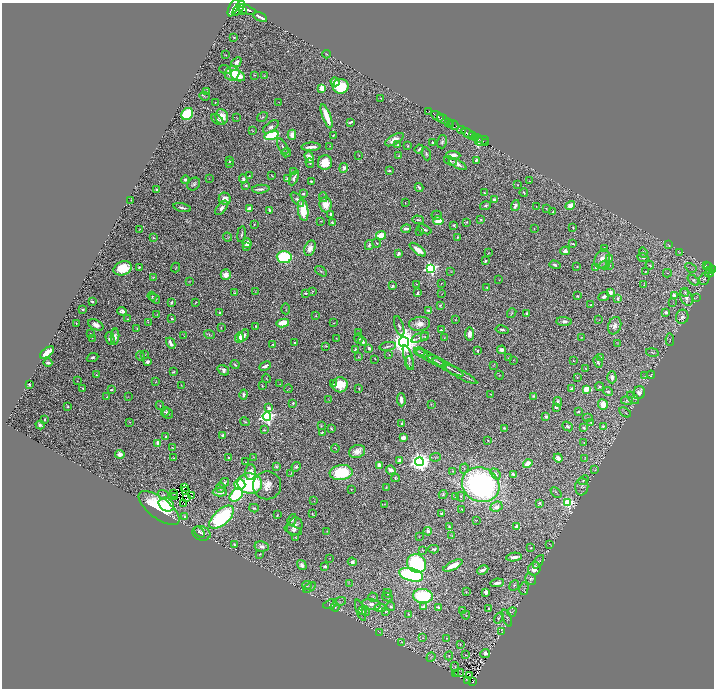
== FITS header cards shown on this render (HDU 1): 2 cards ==
NAXIS1  =                 1424
NAXIS2  =                 1372

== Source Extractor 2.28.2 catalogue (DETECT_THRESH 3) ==
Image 1424 x 1372 px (HDU 1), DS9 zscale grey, zoomed out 1/2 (1 PNG px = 2 x 2 image px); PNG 716 x 690 px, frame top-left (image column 1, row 1371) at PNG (2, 3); each listed source drawn as its Kron ellipse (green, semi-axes under 4 px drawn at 4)
Background 1.02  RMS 0.038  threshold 0.114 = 3 sigma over >= 5 px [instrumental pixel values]
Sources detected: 590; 40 cannot appear on this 1/2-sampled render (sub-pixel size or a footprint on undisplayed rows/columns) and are neither listed nor drawn; of the other 550, the 500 brightest by FLUX_AUTO listed and drawn (50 fainter detections omitted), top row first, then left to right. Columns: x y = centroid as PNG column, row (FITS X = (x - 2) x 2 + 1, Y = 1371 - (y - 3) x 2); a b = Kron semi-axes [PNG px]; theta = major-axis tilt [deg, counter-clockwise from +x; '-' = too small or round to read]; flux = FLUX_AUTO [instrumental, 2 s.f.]
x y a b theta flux
233 8 9 4 65 2900
239 8 8 4 56 4000
247 10 9 3 -21 3700
242 11 2 2 - 400
260 17 7 2 -28 39
234 38 2 2 - 7.5
327 54 4 3 - 5.2
226 55 2 2 - 3.2
236 62 5 4 - 29
225 70 6 3 -20 9.7
232 73 7 7 - 290
254 75 3 3 - 7.3
238 76 7 5 -25 120
264 76 4 3 - 5.6
335 82 5 3 - 69
341 86 8 7 - 320
322 88 3 3 - 220
206 92 2 2 - 8.6
204 96 5 2 - 6.2
381 98 2 2 - 3.5
215 102 2 2 - 3.2
279 102 3 2 - 2.8
429 111 2 1 - 45
187 114 6 5 - 470
326 116 13 3 -69 180
437 116 7 2 -31 1200
222 117 8 6 -80 140
237 117 3 2 - 3.3
262 117 6 4 32 10
443 119 7 2 -29 1600
217 120 7 3 -40 14
351 122 4 2 - 17
448 123 2 2 - 190
450 124 2 2 - 270
454 125 5 2 - 810
271 127 9 5 35 27
462 130 4 3 - 440
252 131 4 2 - 5.1
467 133 7 3 -36 2600
272 135 7 4 16 500
292 135 5 3 - 69
333 135 4 2 - 7.1
473 136 3 2 - 560
476 138 3 2 - 570
478 139 2 1 - 310
394 140 10 4 31 62
482 141 7 4 18 140
432 142 2 2 - 11
442 142 7 5 72 17
485 143 2 1 - 150
398 145 4 3 - 8.4
283 146 9 3 -61 18
330 146 2 2 - 2.8
408 146 3 2 - 5.2
311 147 9 2 3 41
419 149 4 2 - 10
286 153 5 4 - 13
426 154 7 3 -70 13
359 155 2 1 - 2.6
453 155 7 3 -3 54
399 156 2 2 - 4.7
309 157 6 4 -70 61
476 160 3 2 - 13
230 161 3 2 - 8.6
450 161 7 4 -21 13
325 162 7 7 - 140
229 163 2 1 - 4.2
310 163 5 4 - 11
458 164 10 4 -29 42
344 168 5 4 - 18
389 171 3 2 - 9.8
293 172 3 2 - 5.1
271 175 2 1 - 2.7
249 176 2 2 - 5.4
209 178 4 2 - 3.8
294 178 8 3 66 24
243 179 4 4 - 17
288 179 3 3 - 44
185 180 4 3 - 15
311 181 3 2 - 9.4
529 181 2 2 - 3.3
194 184 7 6 - 21
246 185 4 3 - 8.3
517 185 2 2 - 4.1
419 187 4 3 - 20
261 189 9 3 5 25
157 190 3 2 - 18
524 192 4 2 - 8.4
485 193 3 2 - 6
303 194 4 4 - 11
323 197 5 3 - 11
225 199 6 6 - 61
131 200 2 2 - 3.6
297 200 9 4 -48 25
494 200 3 2 - 43
405 203 2 1 - 3.2
326 205 8 6 -86 120
515 205 6 4 71 28
485 206 6 4 18 14
570 206 5 3 - 78
536 207 2 2 - 2.8
182 208 9 2 -13 20
221 208 8 4 53 38
249 208 4 2 - 38
546 208 3 2 - 3.3
269 210 4 2 - 15
303 210 11 5 -82 250
553 212 3 2 - 9.2
331 214 3 2 - 14
437 215 5 4 - 13
480 219 4 3 - 7.3
418 220 6 3 -3 14
321 221 4 3 - 4.5
438 221 5 4 - 150
467 222 3 2 - 5.4
332 223 4 3 - 8.8
254 224 2 2 - 3.8
454 225 3 2 - 7
534 228 2 2 - 2.8
573 228 2 2 - 6.5
139 229 2 2 - 2.6
406 229 5 3 - 26
424 229 7 3 -22 20
419 231 4 2 - 5.5
241 234 8 2 81 11
381 235 5 3 - 130
227 237 5 3 - 8.6
457 237 3 2 - 7.8
153 238 3 3 - 6
247 243 5 4 - 55
377 243 4 2 - 6.2
573 244 3 2 - 8.3
369 245 5 3 - 15
669 245 3 2 - 5.5
246 247 3 3 - 8
310 248 8 5 67 60
605 248 3 3 - 17
418 250 10 4 -37 85
565 251 4 4 - 36
488 253 3 2 - 3.9
643 253 5 3 - 11
679 253 4 2 - 4.2
398 254 3 2 - 25
284 257 7 6 - 690
643 257 5 3 - 20
602 259 10 7 66 68
610 259 4 3 - 7.3
485 261 3 2 - 10
555 265 5 3 - 15
605 265 5 3 - 8.5
650 265 4 3 - 11
706 265 4 2 - 160
609 266 4 3 - 5
139 267 3 3 - 7.9
577 267 3 2 - 5.6
708 267 3 2 - 190
123 268 9 6 19 190
176 268 5 2 - 4.6
431 268 4 4 - 1700
596 268 3 2 - 8.1
691 268 6 1 -32 4.2
712 269 3 3 - 530
321 271 7 3 -37 9.8
451 271 2 2 - 3.5
709 271 3 2 - 330
646 272 3 3 - 5
667 273 4 2 - 3.7
709 273 4 3 - 430
226 275 5 5 - 52
153 277 4 3 - 5.9
704 279 6 5 - 15
499 280 2 2 - 3.6
693 280 6 4 -40 17
190 281 2 2 - 3
441 283 2 2 - 2.7
417 284 2 1 - 5
644 285 3 2 - 2.7
392 286 3 2 - 18
487 287 3 2 - 4.1
312 291 4 3 - 6
255 292 3 2 - 2.8
685 292 5 4 - 9.9
235 293 3 2 - 7.6
306 293 4 2 - 9.3
417 293 3 2 - 13
610 293 4 3 - 39
442 294 3 2 - 2.7
674 295 2 2 - 72
152 296 4 3 - 8.6
577 296 3 2 - 5.7
604 297 6 3 24 35
686 297 9 6 -64 38
696 297 3 2 - 3
155 299 6 3 -35 8.8
618 299 3 3 - 19
92 301 3 2 - 12
171 302 4 3 - 13
196 302 4 2 - 5.1
673 303 3 2 - 2.6
440 305 4 2 - 7.4
591 305 4 3 - 6.4
83 309 3 3 - 11
286 309 5 2 - 4.9
428 310 3 3 - 11
122 311 5 3 - 27
220 312 3 3 - 12
666 312 4 3 - 13
512 313 5 2 - 6.2
527 313 3 2 - 19
157 314 3 1 - 2.6
316 316 3 2 - 3.1
682 317 7 6 - 26
127 319 2 2 - 6.5
172 319 3 2 - 9.5
455 320 2 2 - 3.4
599 320 3 2 - 3.2
564 321 8 4 -4 27
148 322 3 2 - 4
283 323 6 3 9 120
334 323 3 2 - 6.9
76 324 3 2 - 4.5
419 324 11 7 6 58
96 325 8 5 -26 46
256 326 3 3 - 7.6
399 326 10 3 -73 18
615 326 9 6 70 39
221 328 2 2 - 3
137 329 3 2 - 5.1
441 330 2 2 - 9.2
502 330 7 3 -11 21
359 332 2 2 - 5.6
90 333 3 2 - 5.6
470 334 7 4 89 40
209 335 5 4 - 12
184 336 3 2 - 2.8
243 336 7 4 50 26
115 337 8 4 86 23
239 337 5 4 - 67
420 337 9 3 21 17
425 337 3 3 - 4.3
581 337 3 2 - 3.5
92 338 3 2 - 2.9
110 338 6 4 -76 38
336 338 3 2 - 2.9
359 338 5 3 - 12
444 338 2 2 - 3.3
670 340 6 2 -85 4.7
362 342 4 3 - 22
404 342 5 5 - 12000
171 343 6 3 -62 44
295 343 2 2 - 12
618 343 3 2 - 3.7
273 344 3 2 - 7.5
326 346 4 3 - 9
388 346 8 3 9 12
369 348 2 2 - 32
355 349 2 2 - 7.3
502 350 4 4 - 26
478 351 2 2 - 7.7
47 352 8 3 37 130
419 352 5 3 - 10
652 352 6 3 -11 9.6
422 353 6 2 -28 9.9
145 355 3 2 - 3.8
389 355 2 2 - 3.2
140 356 5 3 - 12
92 357 6 4 22 18
358 357 3 3 - 6
408 358 13 3 -72 28
430 358 18 2 -28 29
509 358 3 3 - 5.3
601 358 3 3 - 14
375 359 2 1 - 2.6
513 360 2 2 - 2.8
437 361 10 2 -31 14
574 361 2 2 - 3.2
147 362 3 3 - 28
598 362 6 3 -67 13
48 363 4 2 - 14
409 363 6 3 -88 11
235 365 4 2 - 9.2
493 365 3 2 - 2.7
265 366 6 3 25 27
448 367 17 2 -29 23
586 368 4 2 - 4.3
223 370 6 4 -35 29
173 372 3 2 - 9.2
460 374 20 2 -28 23
96 375 2 2 - 6.2
499 375 4 2 - 3.9
651 375 4 2 - 3.6
644 376 2 1 - 2.6
577 377 2 2 - 3
612 377 6 4 -87 31
266 378 5 2 - 4.9
77 381 2 1 - 3.6
156 382 3 2 - 3.5
29 384 2 2 - 31
280 384 2 1 - 2.7
333 384 4 3 - 7.1
181 385 2 2 - 2.9
340 385 7 7 - 180
262 386 2 2 - 6.8
600 387 4 3 - 9.7
83 388 3 2 - 7.4
572 388 3 3 - 10
289 389 4 2 - 3.1
359 389 3 2 - 5.5
586 389 4 3 - 180
111 390 3 2 - 8.6
608 392 5 4 - 14
639 393 6 6 - 44
244 394 5 3 - 19
491 394 2 2 - 4.5
534 396 4 3 - 11
107 397 2 2 - 5.1
128 397 4 2 - 4.7
633 398 7 3 -47 10
329 399 3 1 - 2.7
401 400 6 3 -87 42
627 401 6 4 -10 13
558 402 4 2 - 16
293 403 3 3 - 11
431 404 3 2 - 5.1
160 405 4 3 - 4.7
603 405 5 5 - 88
68 406 2 2 - 9.5
556 407 4 3 - 15
269 408 4 3 - 37
165 412 5 4 - 11
578 412 3 2 - 18
625 412 6 2 -33 5.5
168 414 5 5 - 14
546 416 3 2 - 28
267 417 4 4 - 2200
588 418 5 2 - 4.8
45 419 3 2 - 5.6
130 422 2 2 - 2.6
245 422 5 2 - 6
591 423 3 2 - 5.4
402 424 3 3 - 14
40 425 4 2 - 14
321 426 3 2 - 5.1
568 426 6 4 -39 17
603 426 3 3 - 14
583 427 4 3 - 13
331 428 3 2 - 8.2
504 428 3 2 - 9.5
264 430 3 2 - 8.7
322 432 3 2 - 8.8
223 435 3 2 - 35
166 437 3 3 - 6.8
403 437 4 3 - 49
488 440 3 2 - 5.7
584 442 3 2 - 3.3
158 444 4 3 - 61
173 448 2 2 - 5.2
335 448 4 2 - 4.1
357 452 8 6 22 55
120 454 5 4 - 40
254 457 3 3 - 4.8
436 457 5 2 - 6
173 458 3 2 - 6.4
229 458 3 3 - 9.5
558 458 4 4 - 28
585 458 3 2 - 3.6
399 461 3 3 - 31
245 462 2 2 - 5.7
420 462 4 4 - 6200
528 464 5 3 - 97
379 465 3 3 - 64
276 467 3 3 - 11
296 467 5 4 - 13
464 469 5 2 - 6.8
391 470 5 3 - 46
595 470 3 1 - 2.6
452 471 4 3 - 6.6
250 472 7 5 84 57
291 473 3 2 - 3.9
341 473 11 7 7 440
495 474 6 4 -51 32
513 474 3 2 - 22
395 478 4 3 - 8.2
583 480 6 3 42 14
224 483 5 3 - 16
250 483 12 10 -9 910
240 485 5 5 - 340
267 485 14 14 - 98
481 485 19 17 -28 2100
184 487 2 1 - 2.9
386 487 3 2 - 2.7
582 487 8 6 84 26
220 488 5 3 - 8.8
351 489 2 2 - 4.5
186 490 2 1 - 2.6
220 492 7 3 0 46
556 492 6 2 -44 7
174 494 2 1 - 2.7
443 494 4 3 - 9.7
163 495 6 5 - 16
236 495 8 5 44 670
174 496 2 1 - 10
191 496 2 1 - 5.1
455 496 2 2 - 4.8
186 497 2 1 - 3.6
461 497 5 4 - 13
314 501 2 2 - 2.7
540 503 3 3 - 8.9
567 503 4 4 - 890
184 504 2 1 - 3.5
385 504 3 3 - 3.1
166 505 8 6 -34 280
496 507 6 5 - 42
159 508 24 10 -37 450
254 508 5 2 - 9.4
462 509 3 3 - 5.7
312 514 2 2 - 3.9
442 514 3 3 - 14
277 515 2 2 - 5.5
184 516 2 2 - 17
222 517 15 7 41 930
292 520 6 3 71 15
476 520 3 1 - 2.6
295 526 9 7 69 59
449 526 3 2 - 9.1
516 526 4 3 - 29
293 530 9 4 -19 17
327 531 3 2 - 3.4
428 531 4 3 - 22
199 532 6 3 -50 19
201 533 9 7 -18 27
419 536 2 2 - 2.6
452 536 3 3 - 4.7
295 537 2 2 - 4.1
550 544 3 1 - 2.6
235 545 4 2 - 8.4
262 546 7 5 -11 29
531 548 2 2 - 5.7
434 549 5 3 - 14
422 550 3 2 - 5.1
260 554 2 1 - 4.2
514 557 7 3 7 42
330 558 2 2 - 3.3
352 562 5 4 - 19
538 562 8 3 56 16
416 563 10 9 - 710
302 565 5 4 - 29
325 566 4 3 - 15
453 566 10 3 26 110
534 569 7 6 - 68
483 570 6 3 26 31
411 575 12 6 -15 1200
530 579 6 5 - 17
349 583 4 2 - 5
497 583 7 3 7 32
307 585 5 3 - 11
514 586 6 4 50 14
310 587 7 3 34 18
524 589 6 4 75 15
466 592 3 2 - 4.8
486 592 3 3 - 40
387 593 4 2 - 6.9
423 596 10 7 -7 440
373 597 5 3 - 7.7
387 597 5 2 - 6.4
339 602 7 3 16 11
330 604 7 4 16 9.9
371 604 9 5 -10 38
335 607 4 3 - 10
391 607 4 3 - 9.6
423 607 2 2 - 52
438 607 3 3 - 14
380 608 6 4 -4 14
489 609 2 2 - 6
361 610 11 4 -70 30
463 610 4 2 - 4.6
363 611 3 2 - 7.3
366 611 5 3 - 8.4
385 612 2 2 - 5.8
512 612 5 2 - 5.1
408 614 3 2 - 4
466 615 4 1 - 3.6
499 618 6 3 56 8.8
507 618 9 2 -67 9.1
380 632 3 2 - 3.7
502 632 3 3 - 3.9
423 638 3 2 - 2.9
447 638 3 3 - 4
402 642 4 2 - 6.5
460 644 2 2 - 3.3
485 654 5 4 - 24
465 655 2 1 - 3.4
449 656 4 2 - 3
431 657 5 3 - 6.9
455 667 5 2 - 4
459 673 5 2 - 4.4
456 674 3 2 - 3.3
469 675 3 2 - 2.6
467 681 2 1 - 41
472 682 3 2 - 78
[50 fainter detections neither listed nor drawn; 40 sub-pixel or undisplayed-footprint detections neither listed nor drawn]